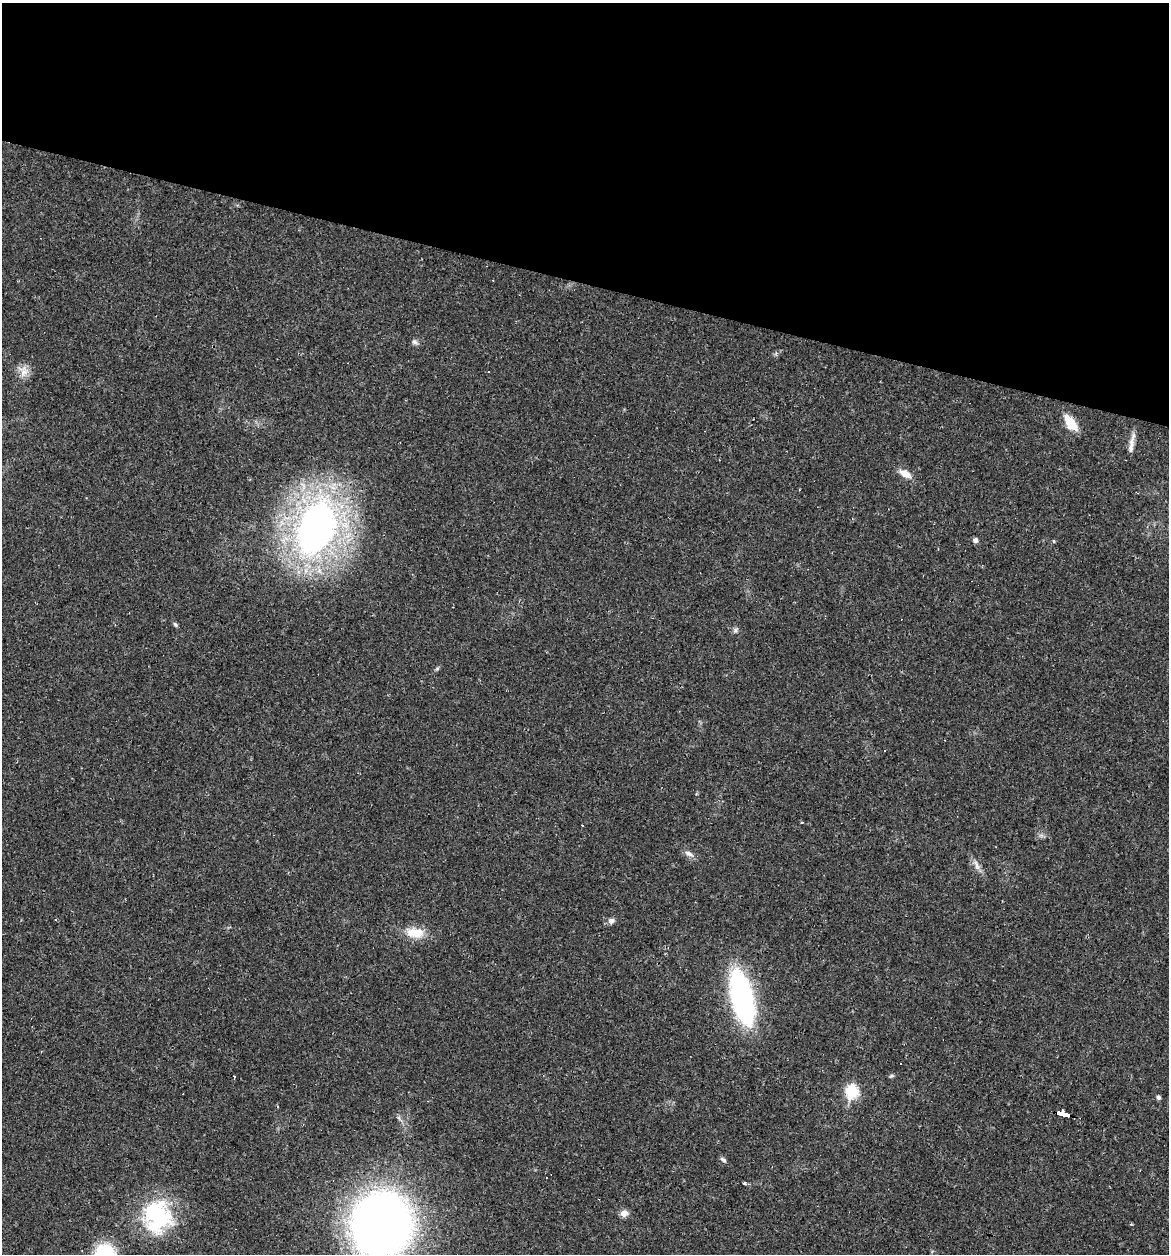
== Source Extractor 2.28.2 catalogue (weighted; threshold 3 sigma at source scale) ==
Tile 2 of 4 x 4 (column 2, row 1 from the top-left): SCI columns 1444-2610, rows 3827-5078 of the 5079 x 5086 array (HDU 1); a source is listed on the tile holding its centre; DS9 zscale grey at full resolution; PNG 1171 x 1256 px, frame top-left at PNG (2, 3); no overlay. Shown black and unused: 22% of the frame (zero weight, under 2 of 3 exposures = <1% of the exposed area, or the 3 px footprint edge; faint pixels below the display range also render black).
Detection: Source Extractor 2.28.2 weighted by HDU 2 'WHT'; one run over the whole footprint, this tile lists its part. Background 0.0227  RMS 0.0044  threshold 0.0197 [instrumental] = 3 sigma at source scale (4.5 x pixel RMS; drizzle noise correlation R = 1.50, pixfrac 1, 0.05/0.05 arcsec/px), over >= 5 px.
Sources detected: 33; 4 cosmic-ray / hot-pixel residue — not listed; the other 29 listed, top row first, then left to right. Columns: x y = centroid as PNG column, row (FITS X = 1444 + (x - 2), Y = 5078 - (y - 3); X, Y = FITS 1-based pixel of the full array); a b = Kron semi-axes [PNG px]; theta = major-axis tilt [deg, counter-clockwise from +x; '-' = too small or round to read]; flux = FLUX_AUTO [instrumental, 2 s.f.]
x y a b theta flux
415 342 9 6 -21 1.2
24 371 16 13 89 4
488 372 3 2 - 0.38
1071 423 14 8 -54 12
1131 447 17 7 90 2.9
905 474 14 8 -30 4.4
316 528 54 34 70 210
975 540 5 5 - 1.7
1054 541 5 3 - 0.43
129 613 2 2 - 0.33
175 624 6 5 - 0.76
735 630 7 5 70 0.97
801 822 3 3 - 0.67
273 835 3 2 - 0.29
689 853 13 6 -24 2.1
977 867 7 4 0 1.2
611 921 8 7 - 1.8
415 933 22 12 -3 8.9
742 997 36 15 -76 130
891 1076 7 4 36 0.57
852 1091 7 6 - 40
1158 1097 5 4 - 1.2
1063 1113 13 3 -14 83
723 1160 9 4 -36 0.99
745 1183 4 3 - 0.77
624 1213 8 8 - 2.9
157 1216 41 35 86 41
382 1225 47 44 77 410
105 1254 19 18 - 28
Overlapping masked pixels (flux is a lower limit): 1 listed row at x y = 1063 1113
Isophote crosses this tile's border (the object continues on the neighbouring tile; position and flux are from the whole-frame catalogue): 2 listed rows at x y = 382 1225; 105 1254